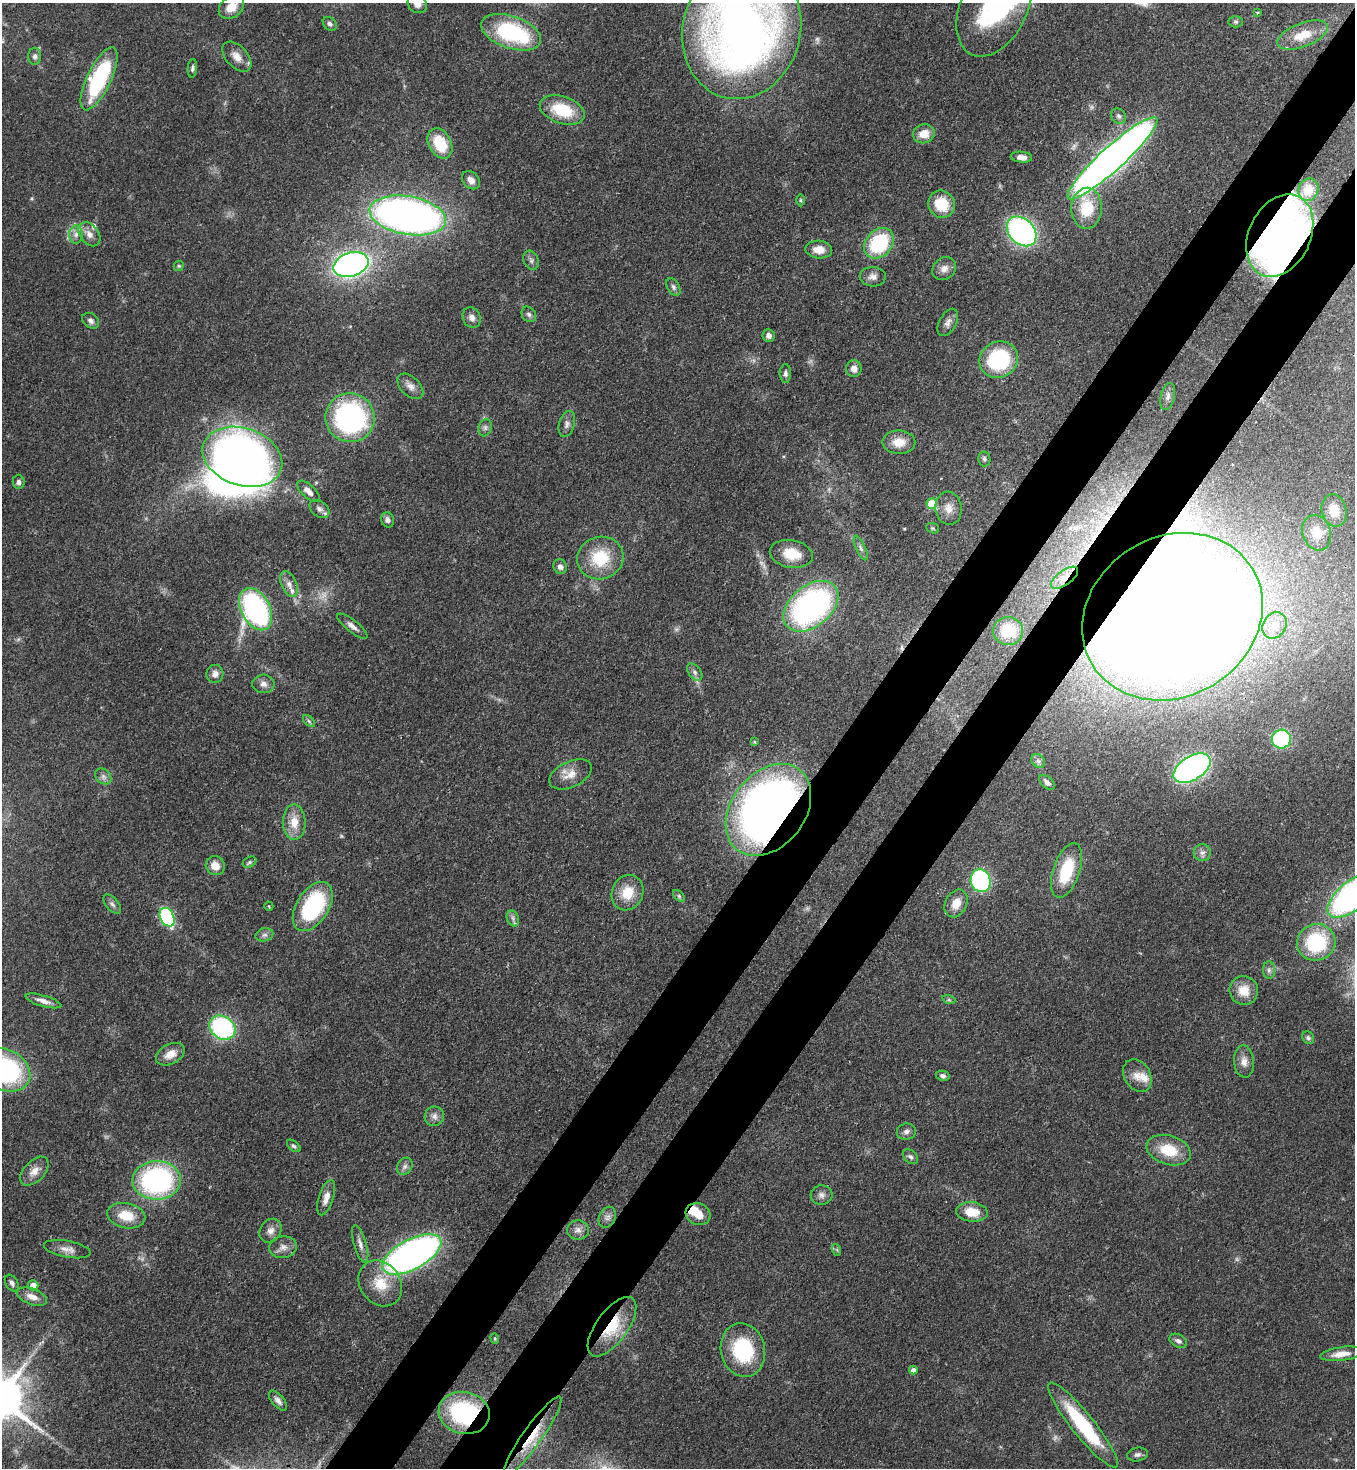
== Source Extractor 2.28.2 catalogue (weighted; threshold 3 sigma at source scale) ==
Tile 10 of 4 x 4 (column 2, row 3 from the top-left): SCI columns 1579-2931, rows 1524-2989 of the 6002 x 5979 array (HDU 1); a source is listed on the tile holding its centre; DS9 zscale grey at full resolution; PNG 1357 x 1470 px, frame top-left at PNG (2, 3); each listed source drawn as its Kron ellipse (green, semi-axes under 4 px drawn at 4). Shown black and unused: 9% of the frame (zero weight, under 3 of 4 exposures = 7% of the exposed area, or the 3 px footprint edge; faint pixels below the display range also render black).
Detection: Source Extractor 2.28.2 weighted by HDU 2 'WHT'; one run over the whole footprint, this tile lists its part. Background 0.0889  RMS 0.0039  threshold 0.0176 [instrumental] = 3 sigma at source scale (4.5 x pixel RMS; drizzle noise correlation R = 1.50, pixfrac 1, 0.05/0.05 arcsec/px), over >= 5 px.
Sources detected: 161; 5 too faint to see at this stretch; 2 inside a brighter object's white glare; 1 cosmic-ray / hot-pixel residue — neither listed nor drawn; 3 inside a brighter listed object's ellipse — not listed separately; the other 150 listed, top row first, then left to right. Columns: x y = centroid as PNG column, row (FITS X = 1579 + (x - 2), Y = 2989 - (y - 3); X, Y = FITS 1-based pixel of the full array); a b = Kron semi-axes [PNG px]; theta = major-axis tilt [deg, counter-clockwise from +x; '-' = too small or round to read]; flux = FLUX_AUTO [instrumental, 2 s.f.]
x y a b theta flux
417 4 10 8 -39 2.5
994 6 53 33 64 49
231 7 14 10 39 6.1
1258 13 3 3 - 0.68
1236 22 7 5 0 0.74
330 24 8 6 -44 1.3
742 29 70 59 76 320
511 32 31 16 -19 43
1302 35 26 12 21 8.4
35 56 8 6 85 1.4
237 57 18 10 -47 4.4
192 68 9 4 85 0.99
99 79 34 12 64 45
562 110 23 13 -18 17
1119 116 8 7 - 1.2
924 134 11 9 17 5.7
440 143 16 11 -63 14
1021 157 11 5 -6 2.6
1112 158 60 12 42 400
471 180 10 7 -46 2.8
1308 190 11 10 - 3.5
800 200 6 4 -90 0.5
942 204 14 13 - 11
1087 208 20 15 89 15
408 215 39 19 -10 250
1022 231 17 12 -45 110
76 234 9 7 88 1.8
89 234 13 9 -51 3
1280 236 43 30 64 280
879 243 17 13 48 30
819 249 13 9 -4 4.4
531 260 10 7 -66 1.4
351 265 18 12 17 160
179 266 5 4 - 0.54
944 269 13 10 40 2.9
873 277 13 10 -1 2.3
673 287 9 6 -61 1.2
529 314 8 6 -53 1.1
472 318 10 8 -63 2.3
91 321 9 7 -39 1.6
948 322 15 8 61 2.3
769 335 6 6 - 1.8
999 360 20 18 30 35
854 369 8 7 - 2.7
785 373 9 6 -90 1.2
410 386 15 9 -44 2.8
1168 396 14 7 76 1.7
350 418 25 24 - 78
567 424 13 7 73 1.9
485 428 9 6 76 1.1
899 442 16 11 -1 6
242 457 41 28 -18 280
984 459 7 6 - 0.93
18 482 7 6 - 1.3
308 491 14 6 -43 3.1
932 504 5 5 - 17
949 508 16 13 -81 4.4
319 509 11 7 -38 1.9
1334 510 16 12 -76 7.4
388 520 8 6 -71 1.5
933 528 6 5 - 0.6
1317 533 18 14 -72 7.7
861 548 13 5 -67 1.3
791 554 21 13 -11 9.5
600 558 23 21 20 18
560 567 7 6 - 1.8
1065 578 16 7 36 3.1
289 584 13 7 -67 2.6
811 606 31 20 39 110
256 609 22 14 -62 89
1172 617 93 80 31 1600
1275 625 14 11 56 5
352 626 19 6 -38 2.4
1008 631 15 14 - 14
695 672 10 6 -54 1.5
215 674 9 8 - 2.5
263 684 11 9 -4 2.2
309 721 7 4 -45 0.8
1281 739 9 9 - 41
754 742 4 4 - 0.54
1038 761 7 6 - 1.2
1192 768 20 11 32 130
570 774 23 13 25 5.5
103 776 9 7 -43 1.7
1047 782 9 5 -42 1.9
768 810 51 37 52 310
294 822 18 11 -89 6.4
1202 853 8 8 - 1.7
249 862 7 5 27 0.85
215 866 10 9 - 4.5
1067 870 28 13 71 18
981 881 11 10 - 54
628 893 18 15 65 9.1
679 896 7 4 -45 0.73
1353 896 30 14 39 140
956 903 14 10 64 5
112 904 11 6 -49 1.4
269 906 5 3 - 0.35
313 907 27 16 58 39
167 917 10 7 -63 40
513 918 8 6 -70 1.2
264 935 9 6 15 1.4
1316 942 19 18 - 29
1269 970 9 6 90 1.4
1244 990 15 14 - 6.8
949 1000 6 4 -18 0.72
43 1001 18 5 -16 2.5
222 1028 14 11 -36 58
1308 1038 7 5 -55 0.83
170 1054 15 10 28 4.7
1244 1062 16 10 -85 3.4
5 1070 26 20 -29 61
943 1076 7 5 -12 1.1
1137 1076 17 13 -58 4.8
434 1116 10 9 - 2.1
906 1132 9 8 - 1.6
294 1146 8 4 -39 0.82
1169 1150 22 14 -17 13
910 1157 8 6 -41 1.1
405 1166 9 7 58 1.6
34 1171 17 10 46 3.8
157 1180 24 19 1 76
821 1195 11 9 5 2
326 1198 18 7 72 3.6
972 1212 16 9 -6 8.3
698 1214 12 10 -26 7.2
126 1216 19 12 -12 9.2
607 1217 11 8 63 1.9
578 1230 11 9 -7 2.4
271 1231 13 10 54 2.8
360 1244 19 6 -74 2.4
283 1247 14 10 7 3.1
67 1249 24 8 -11 3.3
837 1250 6 4 -72 0.53
412 1254 32 15 28 200
12 1283 9 6 -58 1.3
380 1283 24 20 -52 11
33 1285 5 5 - 3.6
32 1297 16 8 -20 3.5
612 1327 35 16 54 16
495 1338 5 4 - 0.48
1178 1341 9 6 -28 1.6
743 1350 27 22 -77 28
1341 1354 21 6 8 5
913 1370 4 4 - 2.1
278 1401 12 6 -50 1.9
464 1413 26 21 -11 46
1083 1425 54 11 -51 32
532 1437 48 9 55 13
1137 1455 10 7 12 1.4
Overlapping masked pixels (flux is a lower limit): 7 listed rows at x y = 1280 236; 1065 578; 1172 617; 768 810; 612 1327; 464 1413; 532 1437
Isophote crosses this tile's border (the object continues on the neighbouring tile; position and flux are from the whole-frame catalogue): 6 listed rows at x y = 417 4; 994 6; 231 7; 742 29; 1353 896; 5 1070